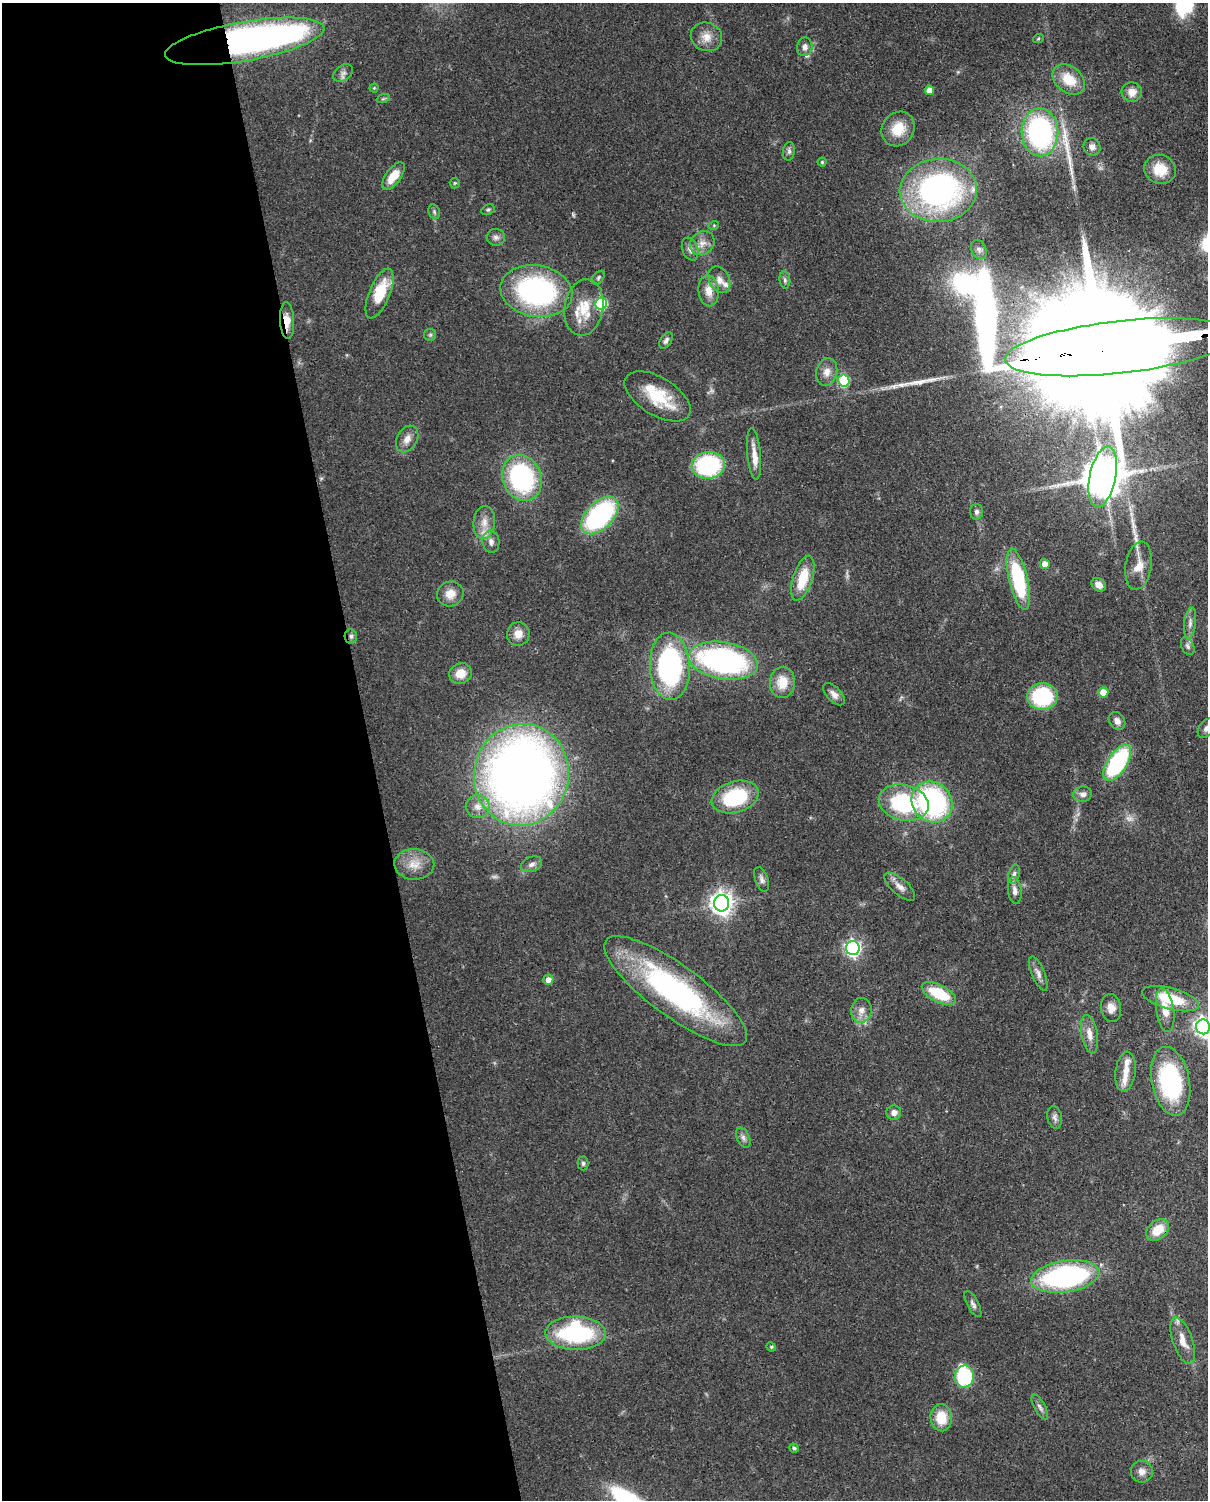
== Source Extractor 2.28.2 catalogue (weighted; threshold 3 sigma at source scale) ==
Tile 5 of 4 x 3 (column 1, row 2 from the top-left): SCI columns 90-1295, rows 1651-3148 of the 5005 x 4911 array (HDU 1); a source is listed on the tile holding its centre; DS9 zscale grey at full resolution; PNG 1210 x 1502 px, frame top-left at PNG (2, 3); each listed source drawn as its Kron ellipse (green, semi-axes under 4 px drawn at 4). Shown black and unused: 31% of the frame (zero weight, under 3 of 4 exposures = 7% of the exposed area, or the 3 px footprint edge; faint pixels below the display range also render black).
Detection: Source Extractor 2.28.2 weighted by HDU 2 'WHT'; one run over the whole footprint, this tile lists its part. Background 0.105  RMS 0.0041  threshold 0.0186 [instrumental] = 3 sigma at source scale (4.5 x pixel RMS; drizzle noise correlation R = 1.50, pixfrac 1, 0.05/0.05 arcsec/px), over >= 5 px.
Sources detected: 128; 3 too faint to see at this stretch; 3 inside a brighter object's white glare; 3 long thin detections or spike segments (spike, bleed or trail) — neither listed nor drawn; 8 inside a brighter listed object's ellipse — not listed separately; the other 111 listed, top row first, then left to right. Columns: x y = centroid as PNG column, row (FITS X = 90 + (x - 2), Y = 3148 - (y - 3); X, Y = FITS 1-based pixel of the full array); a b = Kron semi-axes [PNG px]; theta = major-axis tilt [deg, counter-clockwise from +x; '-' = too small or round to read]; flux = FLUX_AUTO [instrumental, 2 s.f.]
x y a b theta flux
706 37 16 14 -22 5
1038 39 5 3 - 0.41
245 41 81 19 10 210
805 47 9 7 79 2.1
343 73 11 7 37 1.7
1069 79 18 13 -39 10
374 88 4 4 - 0.43
929 90 4 4 - 4.9
1132 92 10 10 - 4.2
383 99 7 4 18 0.66
898 129 18 16 54 10
1040 132 24 18 -88 82
1092 147 9 8 - 2.1
789 151 9 6 82 1.2
822 162 4 4 - 0.53
1160 169 16 14 -25 8.3
393 176 16 7 54 8.1
455 183 5 5 - 0.53
938 190 38 31 4 110
488 210 7 5 27 0.68
434 212 7 5 -69 0.9
714 225 5 3 - 0.37
496 237 9 8 - 1.7
702 243 13 11 38 3.6
690 249 12 7 -69 2.1
979 249 10 7 -69 1.6
598 278 8 5 50 0.84
719 280 14 10 -61 3.1
785 280 8 5 -81 1
536 291 36 25 -10 82
709 291 15 10 -86 5.1
380 293 26 10 67 15
601 303 6 6 - 40
584 307 28 19 80 12
287 321 18 7 -87 4.4
430 335 6 6 - 0.81
666 340 9 5 58 1.3
1119 347 115 26 6 40000
827 372 14 10 76 3.7
844 381 6 5 - 27
658 396 37 19 -32 18
407 439 14 10 61 3.5
754 454 26 6 -85 4.5
708 465 17 13 7 49
1103 477 31 13 78 1400
522 478 23 19 -69 58
976 512 7 6 - 1.5
600 515 23 13 45 64
484 522 16 11 85 4.9
491 542 11 8 -85 2.4
1045 564 5 5 - 3.8
1139 566 24 13 81 7.1
803 578 23 9 72 13
1018 579 31 9 -77 38
1099 585 8 6 -36 2.7
450 594 13 12 - 4.9
1190 623 16 6 84 2.2
518 634 12 11 - 4.3
351 636 7 6 - 1.1
1188 646 9 6 -65 1.4
723 661 35 18 -9 110
670 666 34 20 -87 77
460 673 11 10 - 6.3
782 682 15 12 86 8.2
1103 692 5 5 - 7.8
834 694 14 7 -45 2.4
1042 696 15 13 4 35
1117 721 9 7 -53 2.3
1206 728 11 7 54 1.7
1117 763 20 9 57 54
521 775 51 47 79 420
1083 794 9 7 6 1.9
735 797 24 15 17 31
932 802 21 19 -46 79
904 803 25 18 -13 40
478 807 12 11 - 3.8
414 864 20 15 -2 7.1
531 864 11 7 21 1.9
1014 874 9 5 75 1.3
762 879 13 6 -70 1.7
900 887 19 8 -41 3.2
1015 891 13 6 -83 2.4
722 903 8 7 - 320
853 948 7 6 - 130
1038 973 18 6 -67 2.5
548 980 5 5 - 2.7
676 991 86 26 -36 97
939 994 19 8 -27 17
1170 999 29 10 -15 16
1111 1008 14 10 -81 3.7
861 1010 12 10 83 3.4
1165 1010 22 9 -81 6.2
1203 1027 7 7 - 210
1089 1034 19 8 -80 4.2
1125 1072 20 10 83 4.6
1171 1081 35 19 -79 50
894 1113 7 7 - 2.3
1055 1117 11 7 -79 1.7
743 1138 10 6 -65 1.6
583 1163 7 5 -89 0.92
1158 1230 13 9 41 8.7
1065 1276 34 15 8 90
973 1304 14 5 -62 1.5
576 1333 30 16 -1 53
1183 1341 24 10 -71 5.8
771 1347 5 4 - 0.54
964 1377 11 9 77 32
1040 1407 14 5 -61 1.6
941 1418 13 10 -86 10
794 1448 5 3 - 0.88
1142 1472 11 11 - 2.7
Overlapping masked pixels (flux is a lower limit): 4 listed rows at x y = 245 41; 287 321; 1119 347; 351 636
Isophote crosses this tile's border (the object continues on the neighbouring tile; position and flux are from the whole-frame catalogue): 3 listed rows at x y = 1119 347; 1206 728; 1203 1027